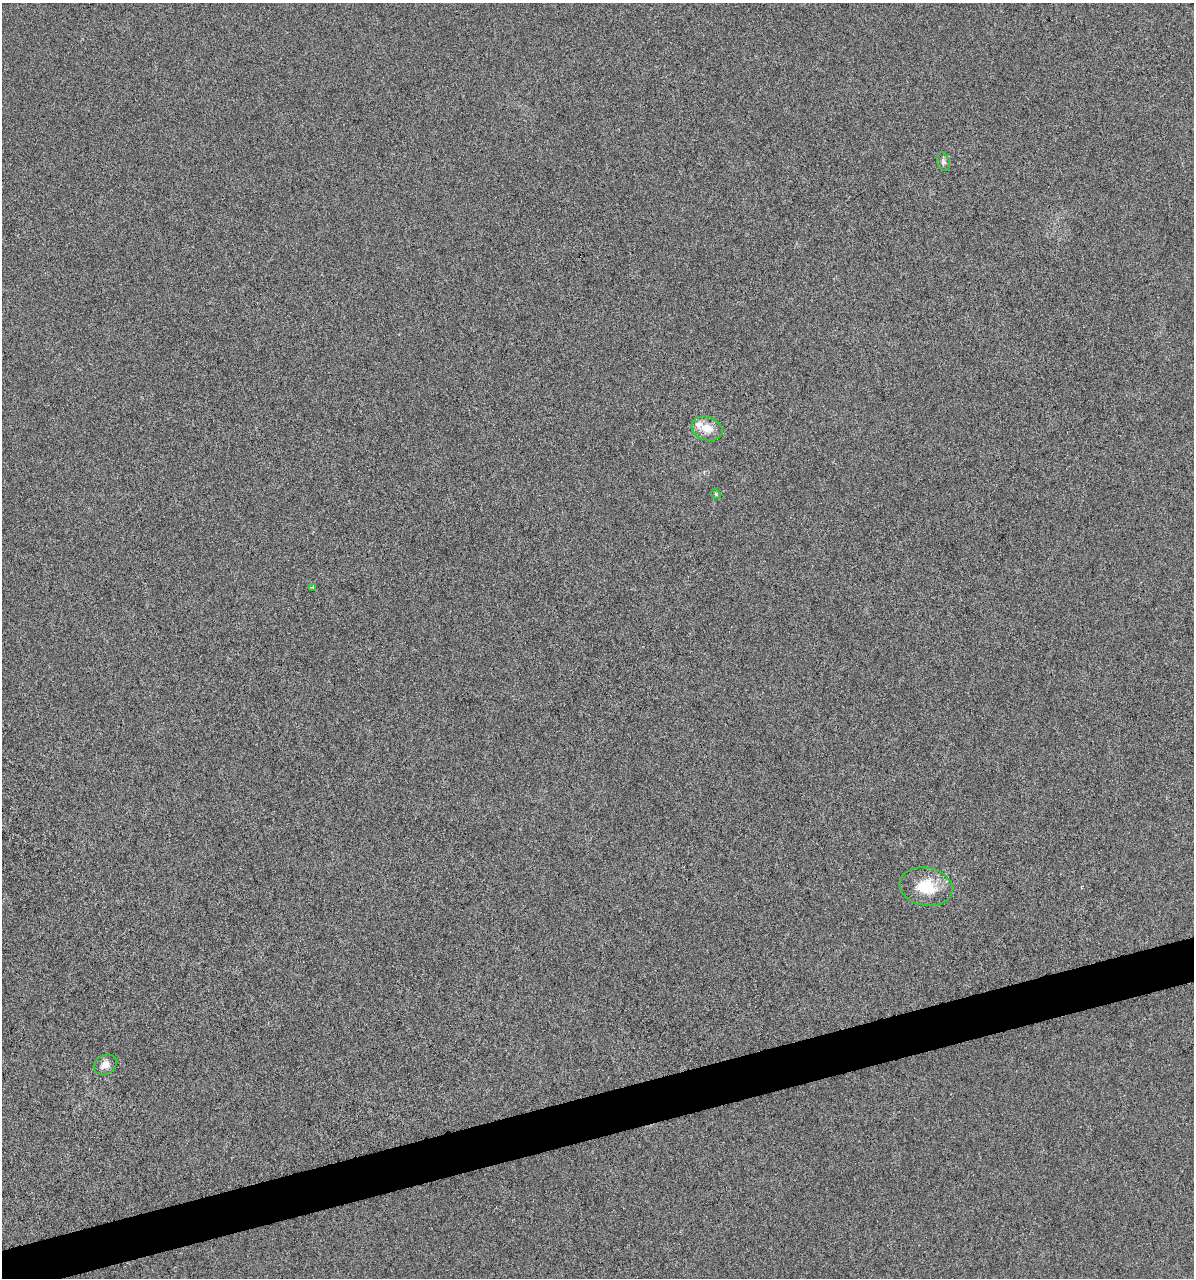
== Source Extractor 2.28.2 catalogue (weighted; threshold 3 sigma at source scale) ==
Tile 7 of 4 x 4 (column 3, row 2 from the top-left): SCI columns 2477-3668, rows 2555-3830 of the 4903 x 5108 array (HDU 1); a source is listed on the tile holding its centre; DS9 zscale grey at full resolution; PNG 1196 x 1280 px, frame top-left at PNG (2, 3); each listed source drawn as its Kron ellipse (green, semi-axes under 4 px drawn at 4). Shown black and unused: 3% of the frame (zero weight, under 3 of 6 exposures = <1% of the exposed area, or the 3 px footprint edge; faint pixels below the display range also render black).
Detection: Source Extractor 2.28.2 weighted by HDU 2 'WHT'; one run over the whole footprint, this tile lists its part. Background 4.23e-04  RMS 0.0027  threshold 0.0109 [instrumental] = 3 sigma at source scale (4.09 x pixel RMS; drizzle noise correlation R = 1.36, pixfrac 0.8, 0.0396/0.0396 arcsec/px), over >= 5 px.
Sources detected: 7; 1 inside a brighter listed object's ellipse — not listed separately; the other 6 listed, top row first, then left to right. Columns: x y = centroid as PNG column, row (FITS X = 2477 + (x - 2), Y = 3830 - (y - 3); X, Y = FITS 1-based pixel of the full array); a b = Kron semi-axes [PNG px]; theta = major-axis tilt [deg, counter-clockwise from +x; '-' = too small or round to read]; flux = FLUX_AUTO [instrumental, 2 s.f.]
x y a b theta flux
943 162 9 6 -75 0.74
707 428 16 11 -19 3.6
716 494 5 4 - 0.28
312 587 4 2 - 0.25
926 887 27 19 -12 7.5
105 1065 12 9 29 1.8